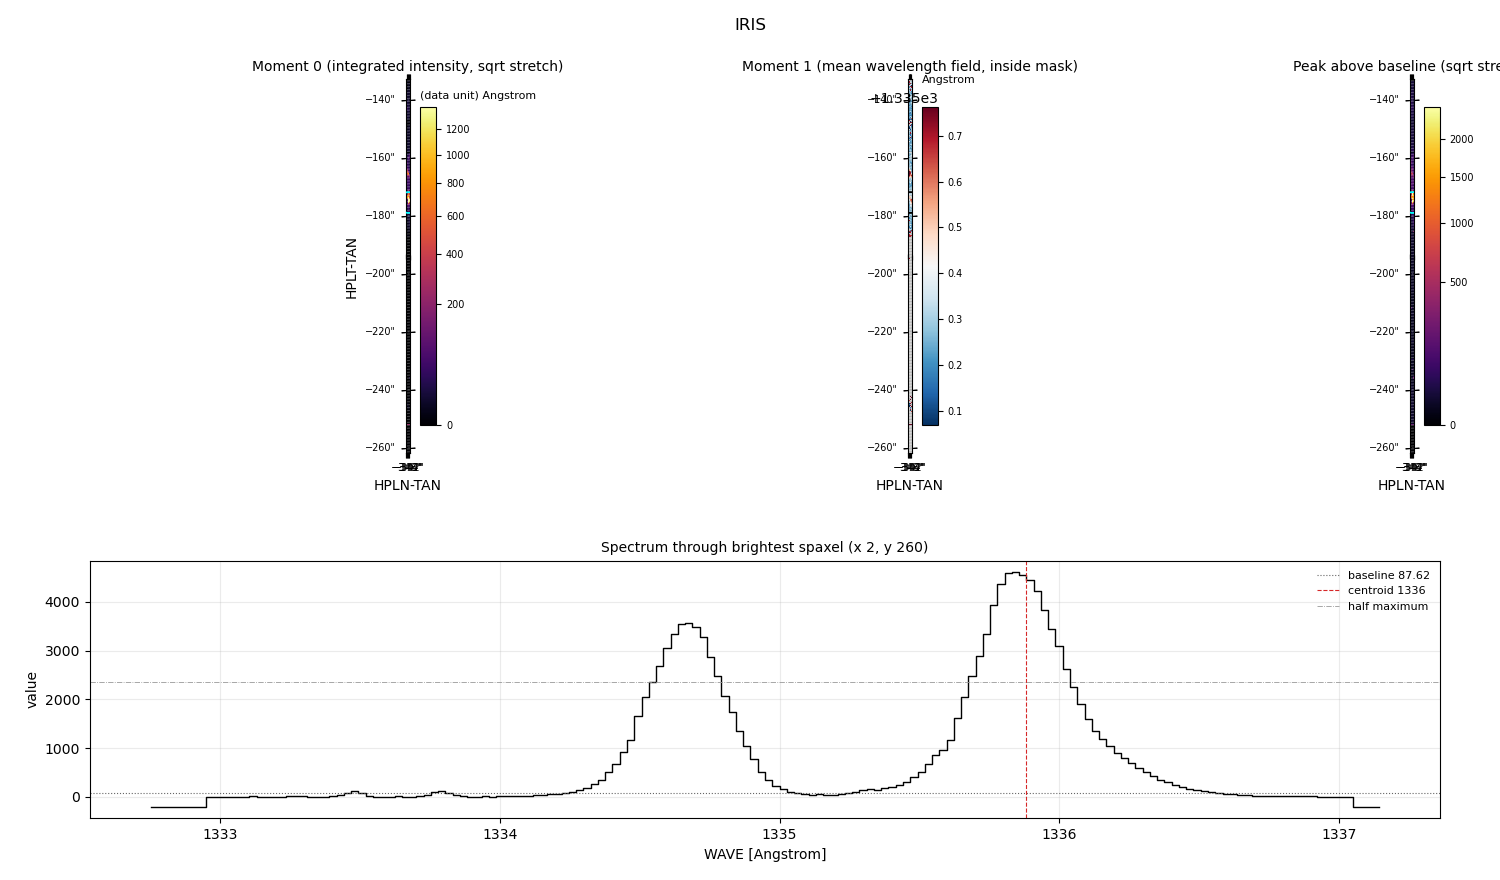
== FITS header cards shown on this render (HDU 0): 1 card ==
TELESCOP= 'IRIS    '           /

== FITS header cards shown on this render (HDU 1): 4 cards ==
CTYPE3  = 'HPLN-TAN'           /
CTYPE2  = 'HPLT-TAN'           /
CTYPE1  = 'WAVE    '           /
CUNIT1  = 'Angstrom'           /

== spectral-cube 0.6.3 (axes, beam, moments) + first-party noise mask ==
SpectralCube HDU 1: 170 channels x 388 x 4 spaxels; data unit -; figure title: IRIS
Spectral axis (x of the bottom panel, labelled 'WAVE [Angstrom]'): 1332.75 .. 1337.14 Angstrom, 170 channels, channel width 0.026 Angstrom
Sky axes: HPLN-TAN/HPLT-TAN; field 0.133' x 2.15' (2 arcsec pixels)
Beam: none in the file (no ellipse drawn)
Caveat (lower limits): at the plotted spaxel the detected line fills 81 of 170 channels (48%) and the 89 channels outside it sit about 75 (their median) below the dotted baseline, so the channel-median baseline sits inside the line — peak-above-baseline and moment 0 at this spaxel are lower limits by about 75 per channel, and W50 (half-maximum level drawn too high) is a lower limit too
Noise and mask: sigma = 3.2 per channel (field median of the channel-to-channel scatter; includes a channel-correlation factor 1.3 measured on the 636 emission-free spaxels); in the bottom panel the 89 channels outside the detected line wander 18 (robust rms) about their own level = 5.7x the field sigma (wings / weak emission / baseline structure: the noise itself is not readable there); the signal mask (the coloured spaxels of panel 2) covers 41% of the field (7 specks under 2 px dropped from it)
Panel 1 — Moment 0 (line voxels x channel width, (data unit) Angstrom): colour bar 0 .. 1380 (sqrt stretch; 0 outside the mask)
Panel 2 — Moment 1 (intensity-weighted mean wavelength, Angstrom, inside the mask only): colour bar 1335.068 .. 1335.763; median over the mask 1335.288
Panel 3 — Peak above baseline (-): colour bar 0 .. 2470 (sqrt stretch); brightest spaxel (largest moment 0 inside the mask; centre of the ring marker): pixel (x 2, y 260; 0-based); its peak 4520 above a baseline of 87.62
Panel 4 — spectrum at that spaxel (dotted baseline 87.62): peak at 1335.84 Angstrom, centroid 1336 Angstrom (red dashed line; intensity-weighted over the run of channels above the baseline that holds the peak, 1335.26 .. 1336.56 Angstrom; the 1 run listed below outside that range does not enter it, the 1 inside it does), W50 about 1.51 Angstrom across both peaks of a double-peaked profile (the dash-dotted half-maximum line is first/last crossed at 1334.53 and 1336.04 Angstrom, edge to edge); detected line = 81 of 170 channels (48%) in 2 separate runs between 1334.25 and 1336.56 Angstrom (a double-peaked / double-horned profile) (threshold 4 sigma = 13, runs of >= 3 channels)
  those 2 runs, left to right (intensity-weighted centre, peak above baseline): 1334.66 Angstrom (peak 3500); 1335.88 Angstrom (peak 4500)